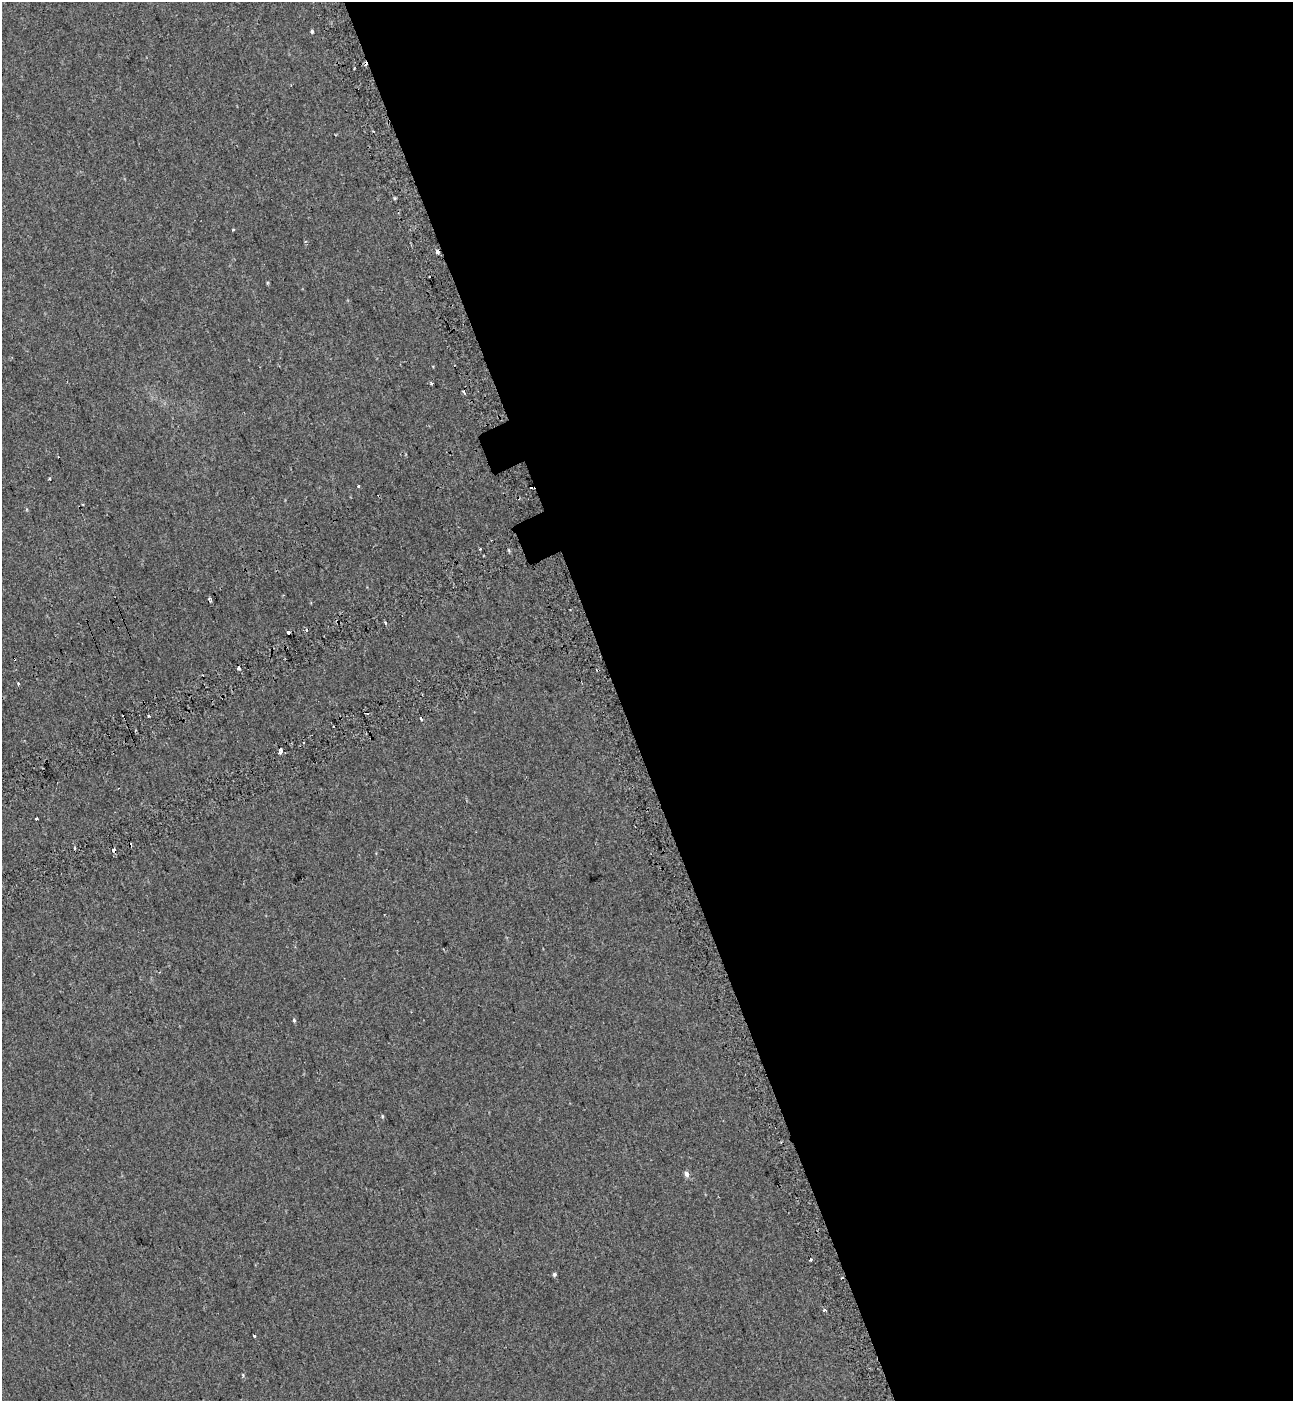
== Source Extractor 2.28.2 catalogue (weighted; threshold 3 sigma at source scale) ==
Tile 8 of 4 x 4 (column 4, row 2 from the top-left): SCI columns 4106-5396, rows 2897-4295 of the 5576 x 5797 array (HDU 1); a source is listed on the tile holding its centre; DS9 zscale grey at full resolution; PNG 1295 x 1403 px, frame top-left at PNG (2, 2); no overlay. Shown black and unused: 52% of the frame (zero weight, under 2 of 3 exposures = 6% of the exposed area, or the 3 px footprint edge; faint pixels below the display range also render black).
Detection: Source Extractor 2.28.2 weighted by HDU 2 'WHT'; one run over the whole footprint, this tile lists its part. Background 0.00339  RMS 0.0079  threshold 0.0356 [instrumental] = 3 sigma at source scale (4.5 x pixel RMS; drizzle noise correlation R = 1.50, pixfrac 1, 0.0396/0.0396 arcsec/px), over >= 5 px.
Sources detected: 36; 10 cosmic-ray / hot-pixel residue — not listed; the other 26 listed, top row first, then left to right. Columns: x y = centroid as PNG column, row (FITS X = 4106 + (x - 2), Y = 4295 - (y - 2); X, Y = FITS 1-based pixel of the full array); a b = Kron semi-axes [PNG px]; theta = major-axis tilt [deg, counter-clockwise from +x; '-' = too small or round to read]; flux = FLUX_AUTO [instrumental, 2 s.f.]
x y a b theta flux
312 31 5 4 - 1.3
306 241 4 3 - 0.89
437 252 3 3 - 6.1
267 283 5 3 - 0.77
431 383 4 3 - 3
50 479 3 3 - 2
359 486 3 3 - 2.5
532 488 4 3 - 5.3
480 549 3 2 - 0.93
385 623 4 3 - 1.1
288 633 3 3 - 12
239 668 3 3 - 14
18 683 3 2 - 2.2
304 742 2 2 - 0.98
280 750 4 3 - 5.7
36 818 3 3 - 3
130 845 3 3 - 2.2
114 850 3 3 - 3
294 1020 5 4 - 1.2
382 1116 4 4 - 0.86
687 1174 6 5 - 3.7
810 1259 3 3 - 6.1
554 1274 5 4 - 1.5
842 1278 3 2 - 0.93
825 1310 3 3 - 11
254 1336 3 3 - 4.1
Overlapping masked pixels (flux is a lower limit): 5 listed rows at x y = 437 252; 532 488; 130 845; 114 850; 842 1278